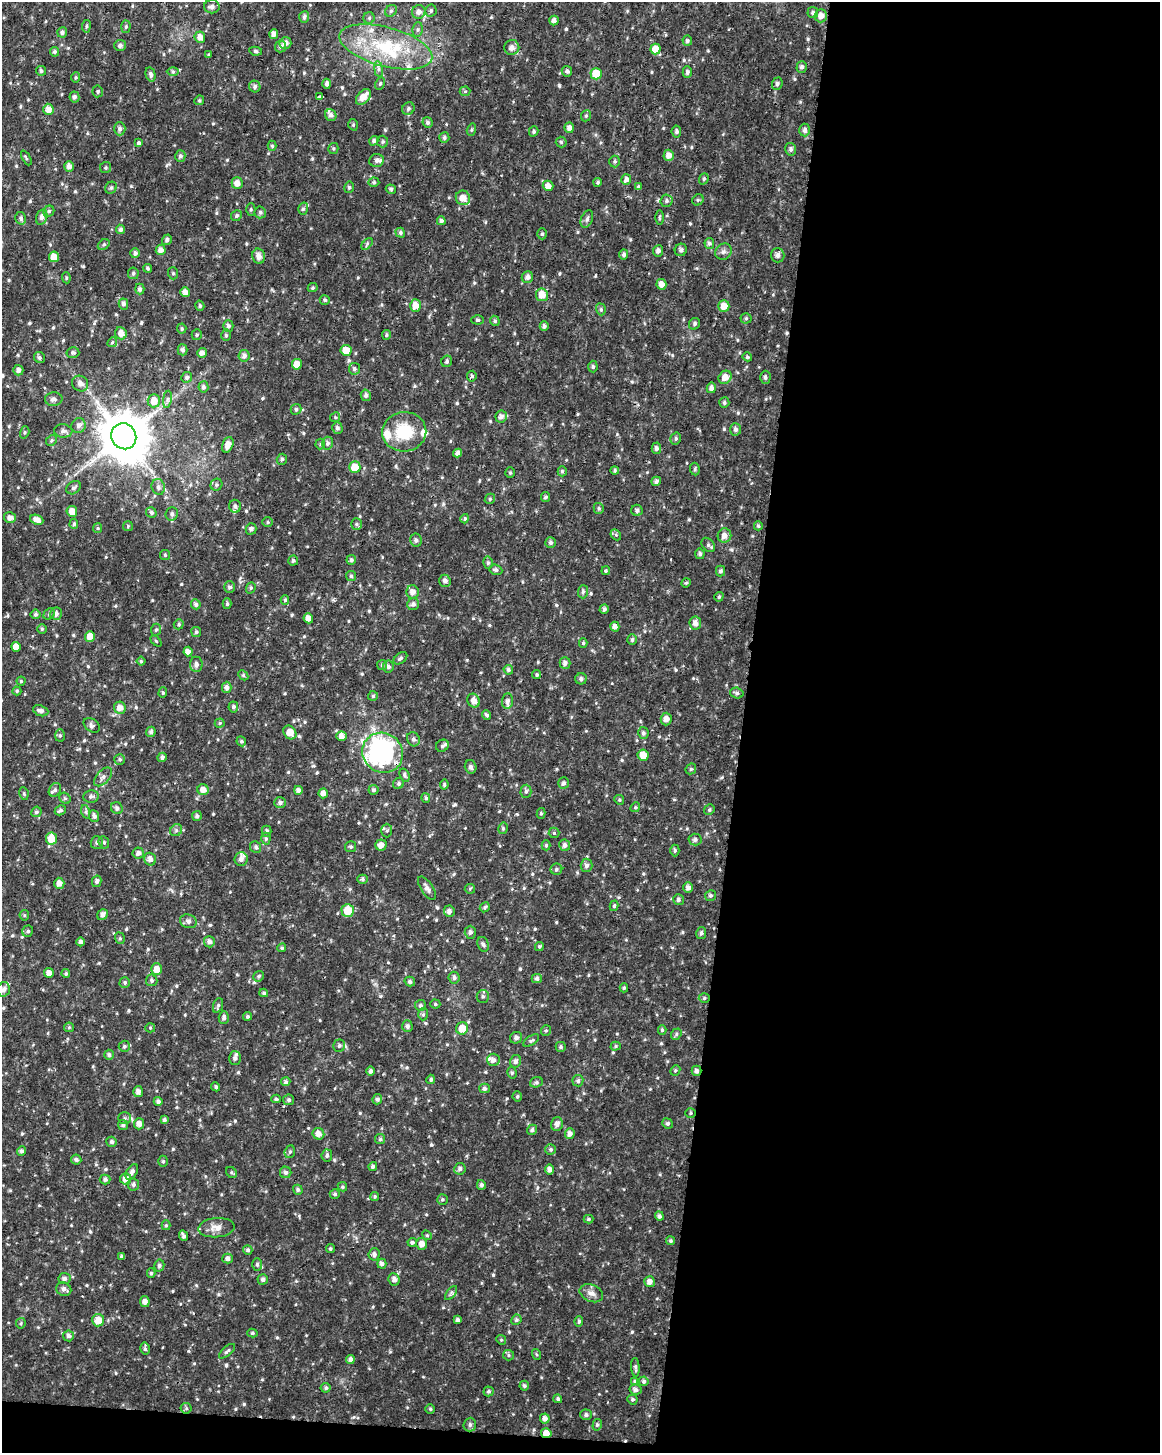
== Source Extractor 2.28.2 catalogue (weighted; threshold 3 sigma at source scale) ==
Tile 12 of 4 x 3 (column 4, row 3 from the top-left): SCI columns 3473-4630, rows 234-1684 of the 4637 x 4872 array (HDU 1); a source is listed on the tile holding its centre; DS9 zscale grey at full resolution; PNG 1162 x 1455 px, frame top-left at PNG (2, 2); each listed source drawn as its Kron ellipse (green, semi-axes under 4 px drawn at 4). Shown black and unused: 37% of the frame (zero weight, under 2 of 3 exposures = <1% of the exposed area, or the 3 px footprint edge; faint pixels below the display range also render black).
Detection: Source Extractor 2.28.2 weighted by HDU 2 'WHT'; one run over the whole footprint, this tile lists its part. Background 0.0215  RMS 0.0042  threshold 0.019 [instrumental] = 3 sigma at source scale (4.5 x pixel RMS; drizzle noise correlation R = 1.50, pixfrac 1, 0.0396/0.0396 arcsec/px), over >= 5 px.
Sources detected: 676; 1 inside a brighter object's white glare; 3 cosmic-ray / hot-pixel residue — neither listed nor drawn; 20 inside a brighter listed object's ellipse — not listed separately; of the other 652, all 500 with FLUX_AUTO >= 0.56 (the completeness limit of this list) listed and drawn (152 fainter detections not listed), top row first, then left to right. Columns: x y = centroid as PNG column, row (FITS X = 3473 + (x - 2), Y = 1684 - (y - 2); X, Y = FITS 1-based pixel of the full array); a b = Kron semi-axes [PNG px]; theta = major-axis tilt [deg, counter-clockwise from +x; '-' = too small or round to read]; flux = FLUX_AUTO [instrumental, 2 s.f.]
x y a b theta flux
212 7 8 6 2 1.9
431 10 6 6 - 0.95
391 11 6 5 - 0.84
419 12 7 6 - 2.1
813 13 5 5 - 1
821 16 6 6 - 2.9
304 17 6 5 - 1.3
369 18 6 5 - 0.86
554 21 5 4 - 1.9
86 26 6 3 82 0.57
126 27 6 4 87 0.72
418 29 8 5 83 0.89
62 32 5 5 - 1.3
274 34 5 4 - 2
200 37 5 5 - 3.1
687 41 5 5 - 0.88
285 43 6 5 - 2.2
120 45 6 5 - 1.5
281 46 6 5 - 1.6
386 47 48 19 -15 30
512 48 7 7 - 2
655 49 5 5 - 5.1
256 51 6 4 -10 0.82
54 52 4 4 - 0.95
208 55 4 4 - 0.59
802 67 6 5 - 1.1
378 69 8 4 -82 1
41 71 5 5 - 0.9
567 71 5 5 - 1.1
173 72 6 4 0 0.69
687 72 5 4 - 1.3
151 74 7 5 -76 1.2
596 74 5 5 - 9.4
76 78 5 4 - 0.56
327 84 5 4 - 1.4
380 84 6 4 63 0.66
777 84 6 5 - 1.1
255 86 6 5 - 1.1
98 91 6 5 - 0.72
465 91 5 5 - 0.58
74 97 5 5 - 1.1
320 97 4 3 - 8.9
363 97 9 6 50 4.9
199 100 5 4 - 0.59
48 109 6 5 - 3.3
408 109 7 6 - 0.9
331 115 6 5 - 1.3
586 116 6 5 - 0.69
428 122 5 5 - 1
353 125 6 4 -72 0.61
569 128 5 4 - 1.9
120 129 6 6 - 1.4
471 130 6 4 73 0.59
805 130 6 5 - 1.6
534 131 5 4 - 0.84
676 131 6 5 - 0.89
444 137 5 5 - 0.97
374 141 5 4 - 0.78
383 141 6 5 - 0.74
561 142 5 5 - 0.68
138 143 4 3 - 1.6
272 146 5 4 - 0.63
333 148 5 5 - 0.63
791 149 6 5 - 1.3
669 155 5 5 - 2.9
180 156 6 5 - 1.1
26 158 8 3 -62 0.6
377 161 7 6 - 1.3
615 161 6 5 - 0.81
69 166 5 5 - 2.2
106 168 5 5 - 0.76
704 179 6 4 69 0.75
626 180 5 5 - 1.9
374 182 5 4 - 0.68
598 182 4 4 - 0.74
237 183 6 5 - 2.8
548 186 5 5 - 3
349 187 6 4 76 0.77
638 187 4 4 - 0.99
111 188 6 5 - 0.83
391 189 5 4 - 0.83
463 198 7 7 - 4.1
698 200 6 5 - 0.66
667 201 6 6 - 0.95
251 209 6 4 89 0.61
303 209 6 5 - 0.83
49 211 6 5 - 0.95
260 212 6 5 - 1
236 216 5 5 - 0.99
42 217 8 5 72 1.5
21 218 6 5 - 1.3
659 218 7 3 -89 0.59
587 219 9 5 67 1.2
441 221 4 4 - 1.4
121 229 5 4 - 1.2
400 233 5 4 - 0.97
542 234 5 5 - 0.71
167 240 5 5 - 1.2
709 243 5 5 - 1
367 244 7 4 47 0.67
104 245 6 4 34 0.69
161 250 5 5 - 2.3
681 250 6 6 - 1.1
658 251 5 5 - 1.5
723 252 9 7 43 1.5
135 253 5 5 - 1.5
624 254 5 4 - 0.99
778 255 7 6 - 1.7
259 256 7 6 - 2.3
54 257 5 5 - 4.7
148 268 4 4 - 0.83
133 273 6 5 - 0.91
173 273 6 5 - 0.68
527 277 6 5 - 1.7
66 278 5 4 - 0.58
661 284 5 5 - 2.8
313 288 5 4 - 0.6
140 289 5 4 - 1.2
185 292 5 5 - 2
542 295 6 6 - 5.1
325 300 5 5 - 0.81
123 304 5 4 - 1.1
200 306 5 4 - 0.78
415 306 6 5 - 4.3
724 306 6 5 - 4.5
601 309 6 4 -71 0.74
746 318 5 5 - 0.63
478 320 6 4 -2 0.75
495 321 5 5 - 0.91
694 324 6 5 - 0.91
228 326 6 5 - 1.2
544 326 5 4 - 1.1
182 329 5 5 - 0.69
121 333 6 5 - 3
197 335 5 5 - 0.66
226 335 5 5 - 0.77
386 335 5 4 - 0.63
112 342 5 4 - 0.64
183 350 5 5 - 1.2
346 350 5 5 - 4.5
73 353 6 5 - 0.83
202 353 5 5 - 1.8
244 356 6 5 - 1.9
39 357 6 5 - 0.94
747 357 5 4 - 0.78
447 361 6 5 - 0.8
297 364 5 5 - 4.3
593 367 6 4 -87 0.82
354 369 6 5 - 1.1
18 370 5 5 - 1.7
472 376 5 5 - 0.79
187 377 5 5 - 1.2
725 377 7 6 - 3.7
765 377 6 5 - 1
80 384 8 7 - 2.3
203 387 5 5 - 1.2
711 388 5 4 - 1.6
366 395 6 5 - 1.2
54 399 9 6 3 1.6
167 399 9 4 82 0.97
154 401 7 6 - 4.8
724 403 5 5 - 0.86
296 409 5 5 - 0.87
501 416 6 6 - 1.9
335 417 5 4 - 0.63
79 426 7 7 - 1.8
337 428 6 5 - 1.2
736 429 6 5 - 1.3
63 431 9 6 -6 1.6
25 432 6 4 73 0.64
404 432 22 19 7 17
124 436 13 12 - 2000
676 439 6 5 - 0.9
51 440 6 5 - 0.76
327 443 6 5 - 1.2
320 444 5 5 - 0.64
228 445 8 5 69 3.2
656 448 5 4 - 1.2
458 453 4 4 - 1.9
282 459 5 5 - 0.89
355 467 6 5 - 6.8
695 469 6 5 - 0.71
615 470 4 4 - 0.66
562 471 5 4 - 0.68
510 473 5 4 - 0.57
656 481 5 4 - 1.2
216 485 6 5 - 0.92
158 487 8 6 -76 1.4
74 488 8 6 36 1.2
545 497 5 4 - 1
490 499 5 5 - 0.59
235 506 6 6 - 1.2
599 508 5 5 - 0.7
637 510 6 5 - 1.1
72 511 5 5 - 3.7
151 513 5 5 - 0.97
172 514 7 6 - 1.4
10 518 6 5 - 2.1
465 519 5 4 - 0.64
37 520 7 4 -21 2.8
268 522 5 5 - 0.63
74 524 5 4 - 0.73
356 524 6 5 - 0.83
128 526 5 5 - 0.59
758 526 4 4 - 0.67
98 528 5 4 - 0.57
251 529 6 5 - 1.4
616 535 6 4 -46 0.7
724 535 7 6 - 2.6
416 540 6 5 - 1.1
551 543 5 5 - 1.2
708 545 8 5 -50 1.1
700 554 5 5 - 0.88
165 555 5 5 - 0.57
293 560 5 5 - 0.81
351 560 5 4 - 1
488 563 6 5 - 0.8
496 570 6 5 - 1
606 571 4 3 - 0.68
720 571 5 4 - 0.9
351 576 5 5 - 0.6
445 581 6 5 - 1.5
686 583 5 4 - 0.58
230 587 6 5 - 1.1
251 588 6 4 70 0.62
413 592 6 6 - 2.6
583 592 6 5 - 0.96
719 597 5 4 - 0.73
285 600 5 4 - 0.7
196 604 5 5 - 1.2
227 604 5 4 - 0.73
413 604 6 6 - 1.5
604 609 5 4 - 1.2
36 614 5 4 - 0.98
49 614 6 5 - 0.78
56 614 6 5 - 1.6
308 618 5 4 - 2.7
695 623 7 6 - 2.4
179 624 5 4 - 0.73
615 627 5 4 - 2.3
42 629 5 5 - 0.59
156 630 6 5 - 0.77
196 632 5 5 - 0.79
90 636 5 5 - 4.7
632 639 5 4 - 0.79
156 641 6 4 -45 0.58
583 643 5 4 - 0.63
16 647 5 4 - 3.3
188 652 5 4 - 2.1
400 658 8 5 39 0.9
141 661 4 4 - 0.56
565 663 5 5 - 1.5
196 664 7 6 - 1.9
382 665 5 5 - 0.67
388 666 6 5 - 1.2
508 670 5 4 - 1
243 675 6 4 -46 0.57
537 675 4 4 - 0.61
581 679 6 5 - 1.2
21 681 4 4 - 0.6
227 687 5 5 - 1.6
17 691 4 4 - 0.64
163 693 5 4 - 0.63
737 693 7 5 -16 0.98
373 696 5 5 - 0.61
474 701 7 6 - 2.7
507 701 8 5 84 1.3
233 707 5 5 - 1.1
120 708 6 6 - 2.7
41 711 8 5 -20 1.6
487 715 5 4 - 0.97
666 719 6 5 - 2.5
220 723 5 4 - 0.57
92 725 9 6 -39 1.1
151 732 5 4 - 1.1
290 732 7 6 - 4.7
643 733 6 5 - 1.1
60 735 6 5 - 0.69
341 736 5 5 - 2.3
413 739 7 6 - 1.2
241 741 5 4 - 0.76
442 746 6 6 - 0.78
383 753 21 19 -37 42
643 755 6 5 - 4.5
162 757 5 4 - 1.1
120 759 5 5 - 0.76
471 767 7 5 -75 1.3
691 769 6 5 - 0.63
405 775 7 4 -69 0.79
103 777 11 6 48 1.7
399 783 6 5 - 0.82
563 783 6 5 - 1.1
444 785 5 4 - 0.64
55 790 7 5 58 1.2
203 790 5 5 - 3
298 790 4 4 - 1.4
373 790 5 5 - 0.77
526 791 6 5 - 0.91
323 793 5 4 - 2.3
24 794 6 4 -80 0.62
91 796 8 6 9 1.1
65 798 6 5 - 0.74
426 798 5 4 - 0.74
619 800 5 4 - 0.57
280 803 6 5 - 1.3
635 807 5 4 - 0.59
117 808 6 5 - 1.2
60 810 6 5 - 0.96
709 810 5 5 - 0.74
36 812 5 5 - 0.79
86 812 7 4 -72 0.74
541 813 5 4 - 0.7
94 816 6 5 - 1.3
197 816 5 5 - 1.1
503 828 6 4 78 0.74
176 830 6 5 - 0.88
387 830 7 5 89 0.89
267 831 5 5 - 1
554 833 5 5 - 0.61
51 839 6 5 - 6.1
266 839 6 4 90 0.74
695 840 6 6 - 1.1
104 842 6 5 - 0.8
97 843 6 6 - 1.1
381 845 5 5 - 2.6
546 845 5 4 - 0.64
565 845 6 5 - 1.5
256 847 6 5 - 0.94
351 847 5 5 - 0.75
675 850 6 4 -90 0.68
138 853 6 5 - 1.6
150 859 6 5 - 2
241 859 7 6 - 1.6
586 865 7 6 - 1.4
556 869 6 5 - 0.95
363 879 5 4 - 0.71
97 881 6 4 76 1.1
59 883 5 5 - 2.7
688 887 5 4 - 1.8
427 888 13 6 -56 1.7
470 889 5 5 - 0.57
711 895 5 5 - 0.78
678 900 5 5 - 1
614 906 5 4 - 0.77
485 907 5 4 - 0.69
348 910 6 6 - 7.8
449 911 6 5 - 1.7
24 915 5 5 - 0.58
103 915 6 5 - 1.8
188 921 8 7 - 1.4
28 931 6 5 - 1
470 932 6 5 - 1.2
701 933 6 5 - 1
120 938 6 4 -70 0.68
80 942 4 4 - 1.1
209 942 6 5 - 1.7
483 944 7 5 -71 1
539 946 5 4 - 0.58
282 948 4 4 - 0.68
157 969 5 5 - 4.1
49 973 5 5 - 2.4
66 973 4 4 - 0.66
259 976 5 5 - 0.72
454 978 6 5 - 1.3
537 978 5 4 - 1.1
152 980 6 6 - 0.99
125 982 5 5 - 0.8
410 982 5 4 - 1.1
624 988 4 4 - 0.61
4 989 7 6 - 1.6
264 993 4 3 - 0.68
483 996 6 6 - 0.95
704 998 5 5 - 0.75
435 1004 5 4 - 0.63
218 1005 7 4 71 0.79
420 1005 5 5 - 0.99
423 1014 6 5 - 0.81
248 1016 4 4 - 0.81
224 1018 6 5 - 1.4
407 1026 6 5 - 1.2
69 1027 5 4 - 0.59
150 1028 5 5 - 0.56
462 1028 6 6 - 5.4
546 1030 5 5 - 0.72
662 1030 5 4 - 0.67
676 1034 6 5 - 0.72
516 1038 6 5 - 1.4
531 1041 9 4 33 0.83
339 1045 6 6 - 0.98
124 1046 5 5 - 0.95
616 1046 5 4 - 0.73
561 1047 5 5 - 0.76
109 1055 5 4 - 1.1
235 1058 7 6 - 1
493 1060 6 6 - 1.7
515 1061 6 5 - 1.3
675 1070 5 4 - 0.69
370 1071 5 4 - 1.1
696 1071 5 5 - 1.4
512 1073 6 4 -77 0.77
431 1079 4 4 - 0.72
578 1081 5 5 - 1
286 1082 4 4 - 1
536 1082 6 5 - 0.77
216 1087 5 4 - 0.83
484 1088 5 5 - 1.1
138 1091 5 5 - 1.9
517 1096 5 4 - 0.7
276 1099 4 3 - 0.62
377 1099 5 5 - 1
289 1100 5 5 - 0.92
158 1101 4 4 - 1.1
691 1113 5 4 - 0.59
125 1118 6 5 - 0.91
164 1120 4 4 - 1
667 1123 5 5 - 0.84
139 1124 5 5 - 2.4
557 1124 7 6 - 1.7
123 1125 5 5 - 1
532 1130 5 4 - 0.96
318 1134 6 5 - 2.2
570 1134 5 5 - 1.8
380 1139 5 5 - 0.79
112 1142 5 5 - 0.98
551 1149 5 5 - 0.85
22 1151 5 4 - 1
290 1152 6 5 - 0.75
327 1155 6 5 - 0.99
76 1159 5 5 - 0.87
163 1161 5 4 - 0.71
373 1166 4 4 - 0.96
460 1169 6 5 - 1.4
549 1169 5 4 - 1.9
132 1172 9 5 59 1.6
231 1172 6 5 - 0.7
286 1172 6 5 - 1.3
125 1179 5 5 - 3
105 1180 5 5 - 1.1
133 1185 6 5 - 0.99
481 1185 5 4 - 1.1
342 1187 5 4 - 0.58
298 1190 5 4 - 0.81
335 1194 5 5 - 0.82
375 1196 4 4 - 0.66
442 1199 5 5 - 0.74
659 1216 4 4 - 1
589 1219 5 4 - 0.64
166 1225 5 4 - 0.62
216 1228 18 9 5 3.6
427 1235 5 4 - 0.61
183 1236 5 3 - 1.1
670 1241 4 4 - 0.76
412 1242 4 4 - 0.86
422 1244 6 5 - 3.2
330 1249 4 4 - 0.65
248 1250 5 4 - 0.85
374 1254 6 5 - 1.5
122 1256 4 3 - 0.84
228 1259 5 5 - 1.3
257 1264 6 5 - 0.85
382 1264 5 4 - 1.5
159 1265 6 5 - 0.97
151 1273 4 4 - 0.72
65 1278 6 5 - 1.3
263 1279 5 5 - 1.2
394 1279 6 5 - 1.8
649 1282 5 5 - 2.1
64 1289 8 6 -30 1.9
451 1293 8 4 53 0.84
591 1293 12 8 -25 2.4
145 1301 5 5 - 2
98 1320 6 6 - 4.7
457 1320 4 4 - 1.2
516 1320 5 5 - 0.93
579 1321 5 3 - 0.67
21 1323 5 4 - 0.61
252 1333 5 4 - 0.67
68 1336 5 5 - 1.5
501 1340 5 4 - 0.61
145 1349 6 4 -78 0.83
227 1351 10 4 41 0.94
536 1354 5 3 - 0.57
509 1355 5 5 - 0.7
350 1359 4 4 - 1.4
635 1367 9 4 -85 1
635 1381 4 4 - 0.62
644 1381 5 4 - 0.9
524 1386 5 4 - 0.79
326 1388 5 5 - 0.88
636 1389 6 5 - 1.4
489 1391 5 5 - 0.79
558 1399 4 4 - 0.81
632 1399 5 5 - 0.78
186 1408 5 5 - 0.65
430 1409 5 4 - 0.65
586 1415 5 5 - 1.1
545 1418 5 5 - 2
470 1425 7 6 - 1.2
597 1425 6 4 75 0.7
546 1433 5 5 - 3.6
Overlapping masked pixels (flux is a lower limit): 3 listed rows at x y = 383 753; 696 1071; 546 1433